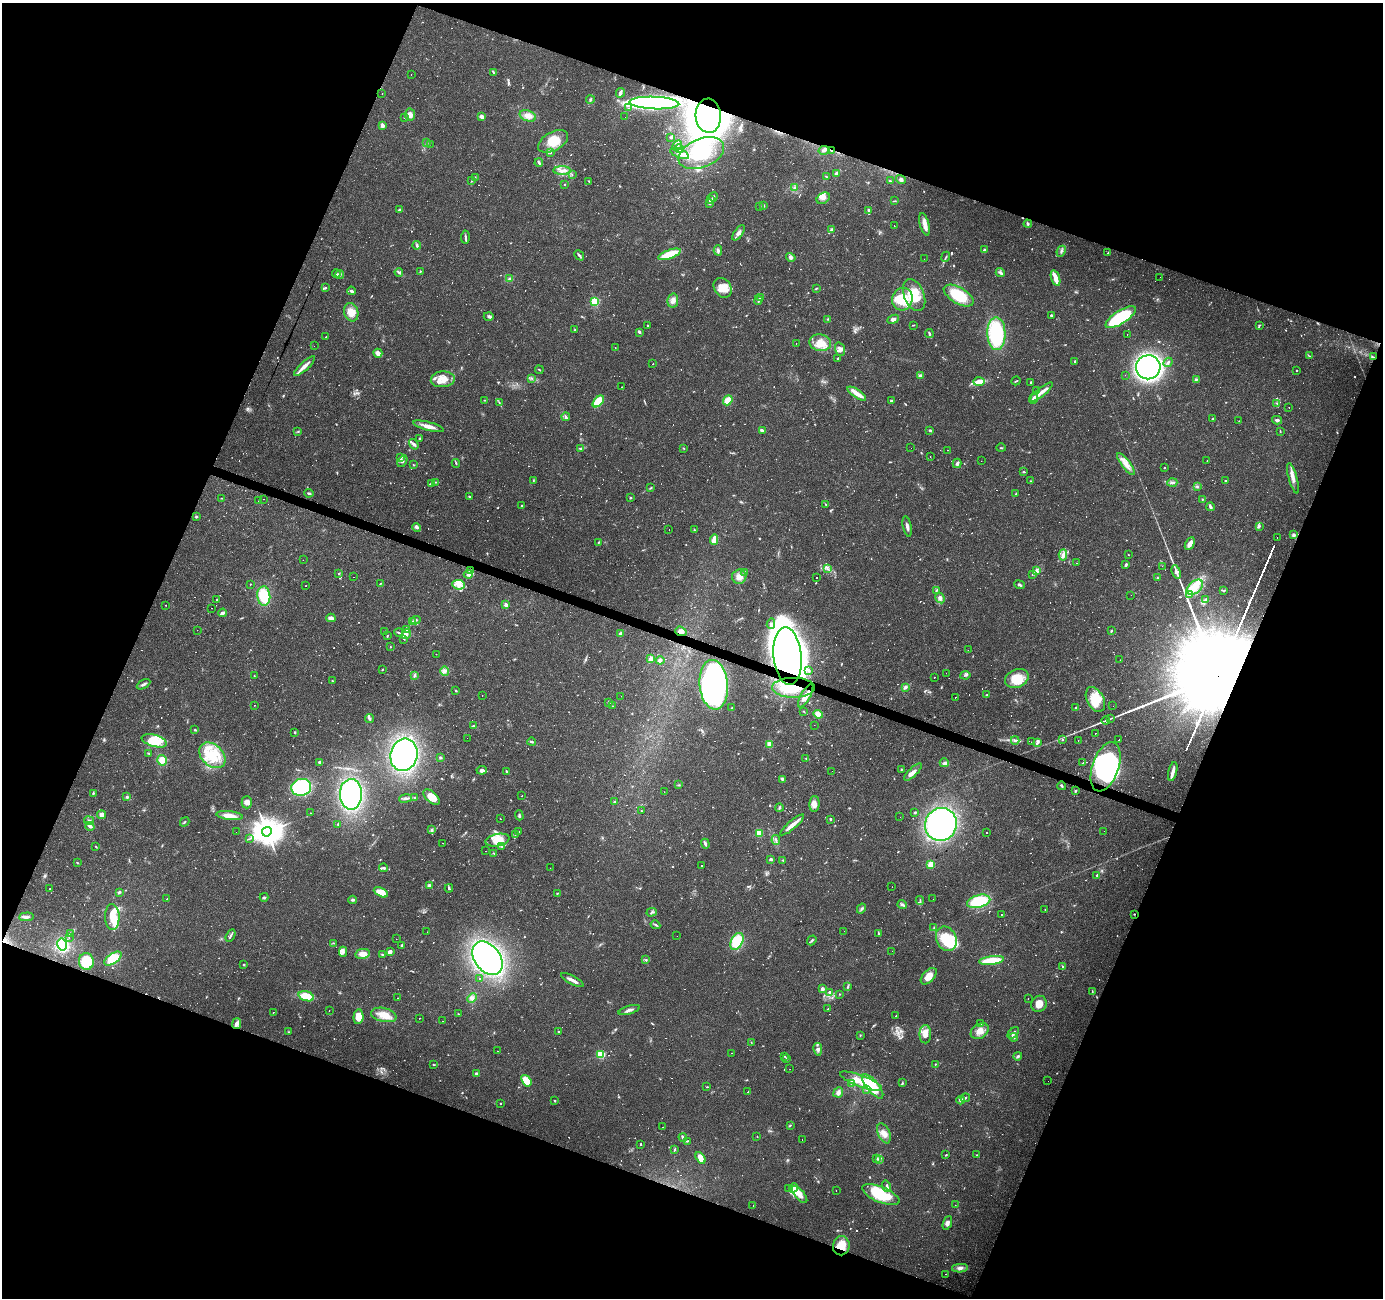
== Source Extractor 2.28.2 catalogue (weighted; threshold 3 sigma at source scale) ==
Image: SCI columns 1-5521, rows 207-5387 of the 5523 x 5658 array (HDU 1 of 3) = the unmasked area's bounding box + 8 px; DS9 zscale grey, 4 x 4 block average (1 PNG px = mean of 4 x 4 image px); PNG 1385 x 1300 px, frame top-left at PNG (2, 3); each listed source drawn as its Kron ellipse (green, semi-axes under 4 px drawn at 4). Shown black and unused: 42% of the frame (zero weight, under 2 of 3 exposures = <1% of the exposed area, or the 3 px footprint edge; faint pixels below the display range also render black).
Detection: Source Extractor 2.28.2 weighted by HDU 2 'WHT'. Background 0.0346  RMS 0.0034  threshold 0.0152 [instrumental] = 3 sigma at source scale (4.5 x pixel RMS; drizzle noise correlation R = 1.50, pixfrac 1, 0.0396/0.0396 arcsec/px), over >= 5 px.
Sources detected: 1339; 12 too faint to see at this stretch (4 x 4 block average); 26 inside a brighter object's white glare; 236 cosmic-ray / hot-pixel residue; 1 long thin detection or spike segment (spike, bleed or trail) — neither listed nor drawn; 16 coinciding with a brighter row at this scale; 86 inside a brighter listed object's ellipse — not listed separately; of the other 962, all 500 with FLUX_AUTO >= 1.26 (the completeness limit of this list) listed and drawn (462 fainter detections not listed), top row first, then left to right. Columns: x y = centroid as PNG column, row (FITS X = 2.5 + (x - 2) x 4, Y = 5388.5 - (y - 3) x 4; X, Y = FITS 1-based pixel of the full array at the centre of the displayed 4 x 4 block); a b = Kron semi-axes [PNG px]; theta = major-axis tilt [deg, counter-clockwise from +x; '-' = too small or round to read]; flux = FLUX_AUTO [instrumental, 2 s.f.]
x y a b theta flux
494 73 3 2 - 1.6
411 75 2 2 - 2
620 93 5 2 - 8
382 94 2 2 - 1.3
590 99 4 2 - 3.3
654 103 25 6 -2 310
629 108 2 2 - 2.5
410 115 6 5 - 10
528 116 8 5 -19 14
708 116 17 12 -86 1600
404 117 2 2 - 2.1
482 117 2 2 - 17
625 117 2 2 - 1.9
382 125 2 2 - 31
671 137 3 2 - 3.2
553 141 16 9 29 41
427 143 3 2 - 1.9
430 144 2 2 - 5.7
677 146 5 3 - 5.9
679 149 4 2 - 3.8
824 150 6 3 11 5.2
832 151 4 2 - 2.2
550 152 2 2 - 2.5
701 153 24 14 22 79
680 154 10 4 -21 13
539 163 4 2 - 3.8
562 170 9 4 -1 11
837 173 3 2 - 8.9
572 175 2 2 - 1.3
826 176 4 2 - 1.8
475 178 3 2 - 1.4
901 180 5 3 - 5.1
471 181 2 2 - 1.3
589 181 3 2 - 1.7
890 181 3 2 - 1.7
564 184 2 2 - 1.3
794 188 3 3 - 3.7
713 197 4 2 - 4.2
823 198 7 5 35 10
710 200 3 2 - 3.6
895 201 3 2 - 1.5
709 204 4 2 - 1.4
760 206 2 2 - 1.9
763 206 2 2 - 4.8
399 210 3 2 - 4
868 210 3 2 - 4
924 224 11 4 -75 14
1028 224 4 3 - 2.9
894 226 2 2 - 2.2
832 230 3 3 - 4.1
739 233 9 4 55 10
465 237 6 2 89 4.4
417 245 4 2 - 3.8
718 250 5 3 - 4.8
984 250 4 3 - 4.5
1061 251 6 2 65 4
1108 253 2 2 - 4.2
669 254 12 4 19 63
579 255 5 2 - 4
791 257 5 4 - 5.9
946 257 5 2 - 2.6
924 259 2 2 - 4.1
420 271 3 2 - 2.4
399 272 4 2 - 3.3
1000 273 5 3 - 5.5
336 274 4 2 - 2.5
340 274 4 3 - 3.9
1160 277 2 2 - 1.8
509 278 3 2 - 2.8
1055 278 8 3 -71 29
325 288 3 2 - 2
723 288 10 8 -54 27
816 289 4 2 - 1.5
351 291 4 2 - 4.7
914 295 17 10 -68 45
959 295 17 8 -31 91
760 298 2 2 - 1.5
902 299 11 10 - 78
758 300 4 2 - 3.4
595 301 2 2 - 220
673 301 7 5 78 11
351 312 9 7 -74 24
1051 315 4 2 - 2.4
489 316 5 3 - 4
1121 317 17 6 33 160
828 319 3 2 - 1.5
893 319 6 3 23 6.7
647 325 2 2 - 3
913 325 3 2 - 1.5
1259 325 3 2 - 1.7
575 330 4 2 - 2.1
639 332 3 3 - 3.2
929 334 4 2 - 3.3
996 334 16 9 -89 150
1127 334 2 2 - 1.6
326 337 2 2 - 1.4
796 343 2 2 - 1.5
820 343 11 8 -10 30
314 346 2 2 - 1.9
615 348 2 2 - 21
840 349 7 5 -71 9.3
378 353 4 3 - 17
1309 356 3 2 - 1.7
1373 357 3 2 - 2
838 358 2 2 - 2.2
1075 361 2 2 - 6.3
1168 362 5 2 - 3.1
653 364 2 2 - 2.1
304 366 13 3 43 15
1148 367 12 12 - 850
539 370 4 2 - 1.4
1296 371 2 2 - 1.7
1125 375 2 2 - 1.5
920 376 3 3 - 5.5
531 378 3 2 - 1.4
443 379 12 8 5 26
1196 379 3 2 - 2.4
1016 381 4 2 - 1.7
979 382 6 3 1 20
1031 382 3 2 - 2.6
621 387 2 2 - 4.3
1037 390 2 2 - 1.5
1041 392 14 3 39 14
857 394 11 4 -34 19
1034 399 5 2 - 16
485 400 3 2 - 1.4
728 400 5 3 - 28
598 401 7 4 47 55
891 401 2 2 - 4.4
499 402 3 2 - 1.6
1277 403 2 2 - 1.3
1289 407 2 2 - 1.6
566 417 4 3 - 4.2
1213 418 2 2 - 2.3
1277 420 5 4 - 4.3
1239 421 2 2 - 8.5
429 426 16 4 -15 16
762 430 3 2 - 4.7
930 430 3 2 - 2.6
1280 431 3 2 - 1.6
298 432 3 2 - 1.3
419 439 2 2 - 1.4
414 444 6 3 -54 6.2
581 448 2 2 - 1.3
684 448 2 2 - 1.8
911 448 2 2 - 1.3
1001 448 5 2 - 1.6
947 450 2 2 - 22
930 457 2 2 - 2.9
400 458 4 3 - 3.7
402 461 6 3 58 4.7
981 461 2 2 - 2.5
1207 461 2 2 - 8.4
456 463 4 2 - 2.2
957 463 5 3 - 6
1126 464 13 4 -53 17
414 465 3 2 - 1.4
1165 468 2 2 - 1.3
1024 472 3 2 - 1.9
1293 478 16 4 -74 14
533 480 3 2 - 1.6
1225 480 2 2 - 1.3
1031 481 2 2 - 1.5
435 482 2 2 - 1.4
1172 482 5 3 - 4.8
431 484 3 2 - 2
1197 487 2 2 - 1.3
650 488 4 2 - 2.1
309 493 4 2 - 3.6
1016 493 3 2 - 2
470 497 3 3 - 3.3
221 498 3 2 - 1.3
630 498 2 2 - 2.4
264 499 2 2 - 1.7
1202 499 2 2 - 1.6
258 501 2 2 - 1.3
826 504 3 2 - 1.5
521 506 2 2 - 1.7
1210 507 4 2 - 6.6
196 517 3 2 - 2.1
907 526 10 2 -78 6.5
1259 526 4 2 - 3
417 527 4 3 - 5.6
669 530 2 2 - 2
694 530 4 2 - 2.5
1293 535 4 3 - 3.9
1277 538 2 2 - 1.6
714 540 5 3 - 25
598 542 2 2 - 1.9
1190 544 7 3 60 16
1063 555 5 4 - 8.3
1128 555 2 2 - 1.5
303 560 2 2 - 1.7
1076 563 2 2 - 2
1126 565 4 2 - 3.6
1162 566 2 2 - 1.4
827 569 3 2 - 2.5
470 570 4 2 - 1.9
1037 571 3 2 - 3.1
745 572 3 2 - 1.3
1176 572 7 4 -71 8.6
339 573 3 2 - 1.3
468 574 5 4 - 7.7
1032 575 2 2 - 1.3
353 577 2 2 - 1.4
739 577 7 7 - 15
817 577 2 2 - 3
1157 578 3 2 - 1.8
380 583 2 2 - 1.3
250 584 2 2 - 1.8
459 585 6 4 -6 12
1020 585 5 2 - 4
306 586 2 2 - 2
1195 587 9 6 40 25
937 590 3 2 - 1.7
1224 591 3 2 - 1.3
1131 595 2 2 - 1.3
1190 595 4 3 - 5.2
264 596 10 6 -86 80
940 598 5 4 - 7.4
1206 599 3 2 - 2
217 600 2 2 - 1.3
166 605 2 2 - 3.4
506 605 2 2 - 18
211 608 2 2 - 2.7
222 613 4 3 - 6
331 618 4 3 - 10
416 620 5 2 - 2.3
413 622 3 2 - 6.1
771 624 5 3 - 5.7
406 629 3 3 - 2.7
197 630 2 2 - 1.5
681 631 6 4 -19 8.8
1111 631 3 2 - 2.2
385 632 3 2 - 3.5
399 633 4 2 - 2.4
406 634 5 4 - 6.7
620 634 3 2 - 6.5
387 636 4 2 - 1.3
404 639 3 2 - 1.6
390 647 2 2 - 1.9
968 650 2 2 - 1.4
436 654 2 2 - 4.6
787 656 29 14 -84 620
651 659 2 2 - 49
660 660 4 3 - 7.1
1120 660 2 2 - 1.9
382 669 3 2 - 1.6
808 670 3 2 - 3.5
445 671 5 4 - 6.9
946 673 2 2 - 2.1
965 675 5 2 - 3.2
254 676 2 2 - 1.6
414 676 4 3 - 3.7
934 677 2 2 - 5.7
1017 678 12 9 22 50
332 681 3 2 - 1.3
143 684 7 2 30 4.9
714 685 25 14 -85 540
905 687 3 3 - 3.4
793 688 21 10 0 74
456 691 3 2 - 1.8
987 695 3 2 - 3.3
482 696 2 2 - 1.6
621 696 2 2 - 1.7
806 696 13 4 61 16
955 698 2 2 - 2.1
1095 699 13 8 -61 40
609 702 2 2 - 1.5
255 705 2 2 - 1.6
613 706 2 2 - 1.3
1113 706 2 2 - 1.4
732 708 3 2 - 2.1
1076 708 3 2 - 2.2
804 711 2 2 - 1.4
818 714 5 4 - 17
1110 718 3 2 - 1.6
370 719 4 3 - 3.9
1106 720 4 2 - 2.8
814 725 2 2 - 1.5
473 726 3 2 - 2.3
195 730 2 2 - 2.4
295 732 2 2 - 2.8
1096 733 2 2 - 4
467 738 2 2 - 1.3
1015 740 4 3 - 4.1
1062 740 2 2 - 4.5
1119 740 2 2 - 1.4
154 741 13 6 -16 30
1078 741 2 2 - 2.2
532 742 4 2 - 2.9
1031 742 2 2 - 1.9
1037 742 4 3 - 4.3
769 744 4 3 - 14
149 753 3 2 - 2
212 755 15 10 -43 59
404 755 16 13 74 640
440 758 3 2 - 3.4
806 758 3 2 - 1.8
162 760 5 5 - 21
320 762 3 3 - 4.6
944 763 4 3 - 3.9
1083 763 2 2 - 11
1106 767 26 13 71 150
901 769 3 2 - 1.4
482 770 5 3 - 8.2
506 771 3 2 - 2.8
832 771 2 2 - 4
1173 771 9 3 76 13
913 772 11 4 44 11
782 779 3 2 - 3.4
678 785 3 2 - 2
1062 786 4 2 - 2.6
301 787 10 8 15 220
1076 791 3 2 - 2.1
664 792 2 2 - 1.4
93 793 3 2 - 2.4
351 794 15 11 -88 310
522 796 2 2 - 5.4
127 797 3 3 - 3.1
415 797 3 2 - 1.6
431 797 10 5 -42 29
405 799 6 3 9 5.2
247 802 6 5 - 10
615 802 2 2 - 3.5
814 804 8 5 87 14
779 808 4 2 - 2.5
641 811 2 2 - 1.4
915 812 2 2 - 2.6
310 813 2 2 - 2.1
102 815 4 3 - 13
519 815 5 2 - 2.9
230 816 13 4 -7 21
900 817 2 2 - 1.7
500 819 2 2 - 2.9
830 819 2 2 - 9
89 820 5 3 - 5.1
185 822 5 2 - 2.6
338 824 3 2 - 2.4
941 824 17 15 59 480
792 825 15 3 40 19
90 826 5 3 - 5.5
432 829 4 2 - 3.2
1104 831 2 2 - 1.8
236 832 2 2 - 1.3
267 832 5 4 - 4100
519 832 2 2 - 6.9
759 833 2 2 - 120
987 833 2 2 - 1.5
515 835 3 2 - 1.5
249 838 3 2 - 1.7
497 840 12 6 12 28
776 840 5 2 - 3
443 843 2 2 - 1.3
705 844 5 2 - 5.5
502 846 3 2 - 2.2
96 847 3 2 - 1.6
486 851 2 2 - 1.3
494 853 3 2 - 1.6
771 859 2 2 - 20
783 860 2 2 - 1.5
77 863 3 2 - 1.6
931 864 2 2 - 95
701 866 2 2 - 2
383 868 4 2 - 3.6
550 868 2 2 - 1.7
1097 875 2 2 - 5.7
429 886 3 2 - 7.9
892 887 2 2 - 2.4
449 888 4 2 - 3
50 889 2 2 - 1.4
119 892 2 2 - 4.2
381 892 7 4 -26 37
557 893 2 2 - 1.4
264 897 4 2 - 3.2
167 899 2 2 - 1.3
933 899 2 2 - 2.2
352 900 4 3 - 3.3
920 900 4 2 - 2.1
979 901 12 6 15 110
902 904 5 2 - 4.3
861 908 5 2 - 3.2
1045 910 3 2 - 1.3
652 912 5 2 - 2.9
1001 914 2 2 - 2.7
1134 914 2 2 - 1.4
26 917 7 3 4 6.3
112 917 13 7 -88 62
655 925 5 2 - 3.4
934 928 4 2 - 2.3
844 931 2 2 - 1.8
427 932 2 2 - 5.3
70 933 3 2 - 1.6
878 933 3 2 - 2.2
231 935 6 2 61 4.2
677 936 2 2 - 1.9
69 937 2 2 - 6.6
396 939 2 2 - 2.1
946 939 12 10 -66 75
812 940 5 2 - 3.1
737 941 9 5 61 75
333 943 2 2 - 1.3
62 945 6 5 - 130
402 945 3 2 - 2.2
892 951 2 2 - 1.3
343 952 5 3 - 5.5
390 952 4 3 - 9.7
363 954 7 5 10 16
382 955 2 2 - 1.5
487 958 19 12 -52 540
113 959 10 5 35 61
646 960 3 2 - 2
992 960 12 3 7 69
86 962 8 7 - 51
244 965 3 2 - 1.5
1062 966 2 2 - 1.7
929 976 10 6 47 24
479 978 2 2 - 3.7
572 980 12 2 -28 11
847 987 3 2 - 1.8
822 989 2 2 - 29
829 992 3 2 - 2.9
1092 992 3 2 - 1.6
840 994 2 2 - 1.4
306 996 8 4 -18 36
398 998 2 2 - 2.8
472 998 5 4 - 7.2
1028 998 2 2 - 2.6
1039 1004 8 7 - 22
828 1009 3 2 - 1.3
629 1010 11 3 17 6.9
329 1011 2 2 - 1.3
273 1012 2 2 - 3.8
458 1014 2 2 - 1.3
384 1015 13 7 -13 30
896 1016 2 2 - 4.6
358 1017 7 5 86 31
419 1018 2 2 - 1.3
443 1021 2 2 - 1.3
981 1023 2 2 - 5.7
237 1024 5 4 - 9.4
980 1031 10 7 34 19
288 1032 3 2 - 1.4
558 1032 2 2 - 1.7
1013 1033 7 3 47 5.4
925 1034 9 6 89 20
860 1035 3 2 - 1.4
1013 1037 5 4 - 4.7
751 1042 2 2 - 1.3
818 1049 6 4 -79 8.2
497 1051 2 2 - 4.2
732 1053 2 2 - 2.5
601 1054 2 2 - 170
785 1056 2 2 - 1.5
1018 1056 4 2 - 2.7
786 1059 3 2 - 1.6
935 1064 2 2 - 2.2
433 1065 2 2 - 1.3
790 1069 2 2 - 2.7
477 1074 3 3 - 8.1
526 1081 6 4 -54 39
861 1081 22 5 -21 46
1048 1081 2 2 - 2.7
852 1083 3 2 - 2.3
902 1083 3 2 - 2.1
873 1086 15 6 -50 73
707 1087 3 2 - 1.6
866 1090 3 2 - 1.9
748 1092 2 2 - 2.4
838 1092 5 4 - 6.9
965 1098 4 2 - 3
961 1100 4 4 - 6.9
555 1101 2 2 - 1.6
500 1104 2 2 - 1.5
790 1125 3 2 - 2
662 1127 2 2 - 1.4
884 1133 10 6 -66 15
757 1136 2 2 - 1.3
683 1137 4 2 - 6.1
802 1139 2 2 - 1.8
687 1141 3 2 - 1.8
640 1145 2 2 - 1.4
674 1150 4 2 - 2.2
946 1155 3 2 - 1.5
977 1155 4 2 - 1.6
700 1158 6 3 -60 19
877 1158 2 2 - 1.4
879 1159 2 2 - 1.7
887 1186 6 2 -70 3.3
788 1188 2 2 - 1.3
793 1188 5 3 - 19
836 1190 2 2 - 2
800 1195 10 5 -50 17
881 1195 20 7 -22 75
955 1205 2 2 - 2.3
753 1206 2 2 - 1.5
947 1223 7 3 68 7.2
841 1246 9 8 - 43
960 1268 8 4 2 8.2
945 1274 2 2 - 5
Overlapping masked pixels (flux is a lower limit): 8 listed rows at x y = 708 116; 832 151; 1373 357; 681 631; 787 656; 793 688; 1134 914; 841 1246
Diffuse or blended objects may show on this block-average render without a row.